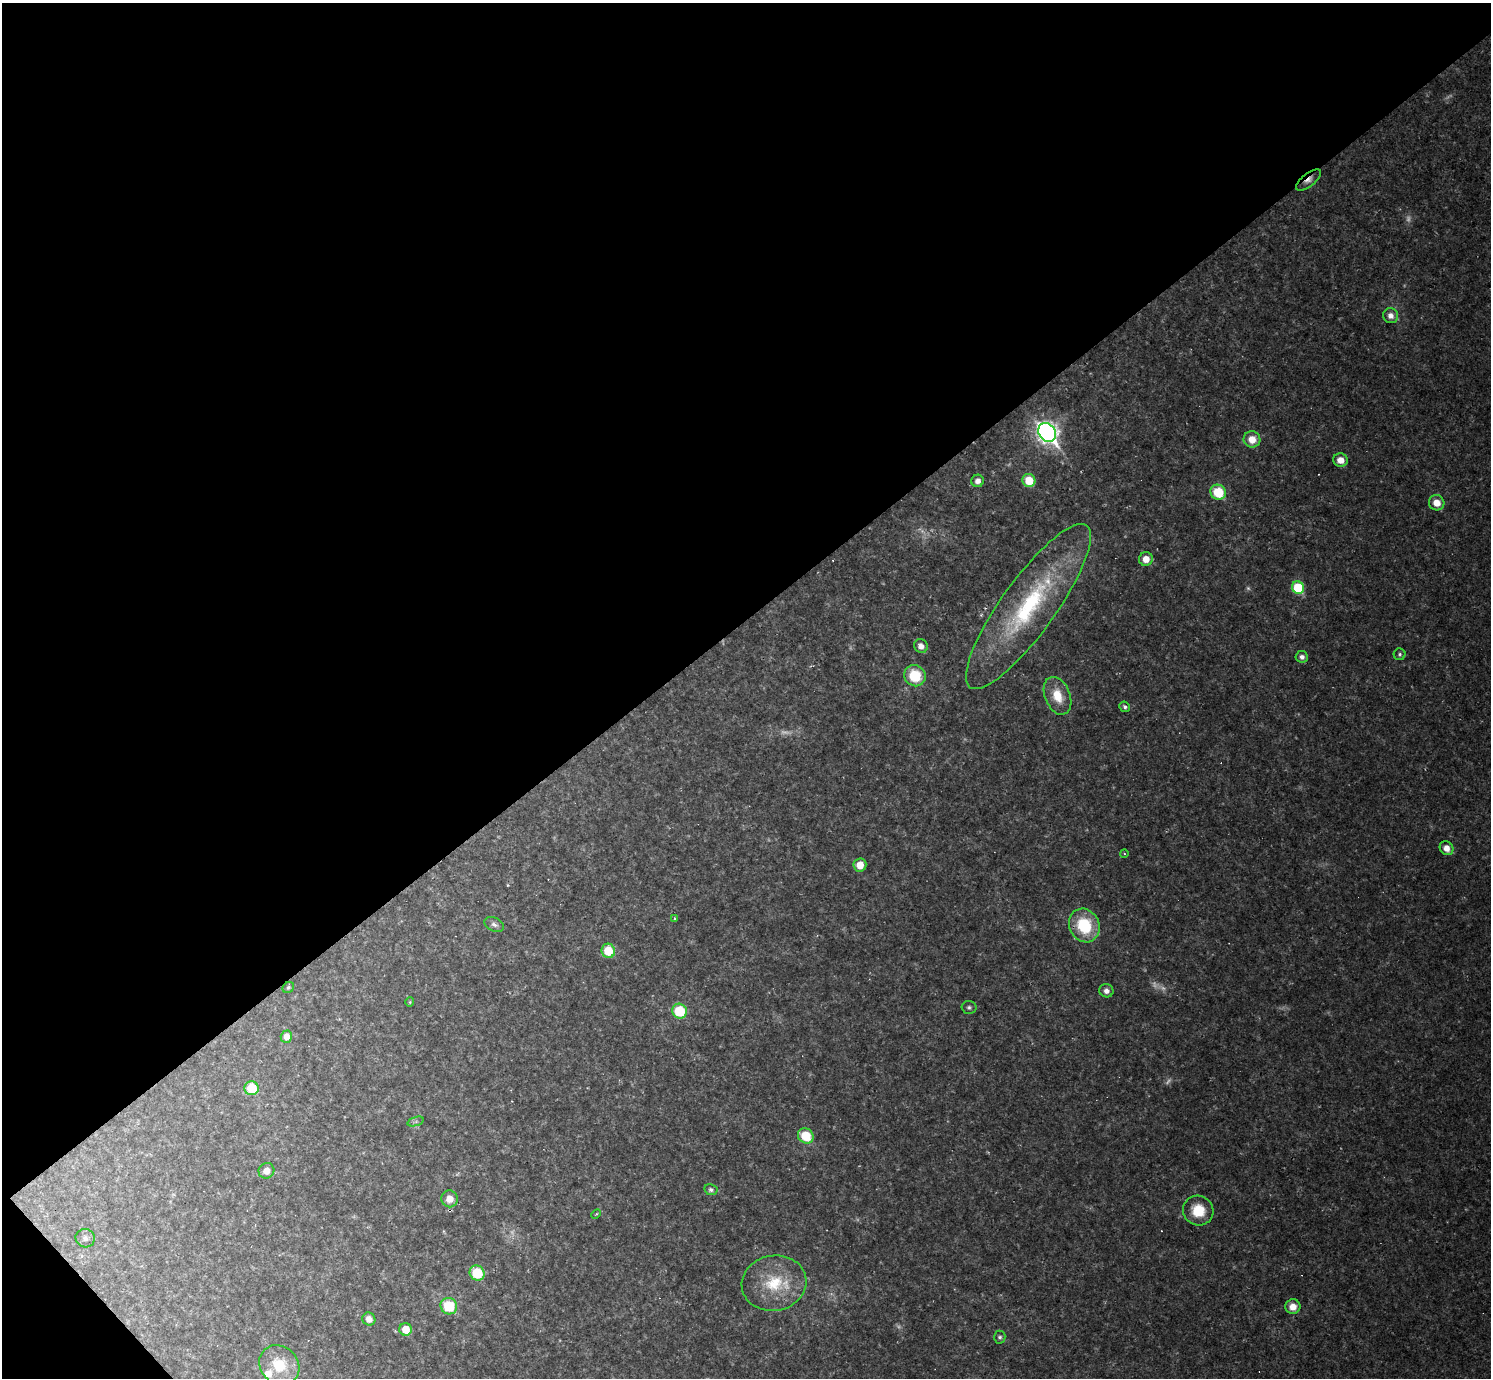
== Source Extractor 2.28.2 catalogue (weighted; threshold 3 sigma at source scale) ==
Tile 5 of 4 x 4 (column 1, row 2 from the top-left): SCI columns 1-1489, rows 3047-4422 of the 5956 x 5953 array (HDU 1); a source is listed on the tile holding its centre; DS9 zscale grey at full resolution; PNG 1493 x 1380 px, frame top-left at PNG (2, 3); each listed source drawn as its Kron ellipse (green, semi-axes under 4 px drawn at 4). Shown black and unused: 46% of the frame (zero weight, under 2 of 3 exposures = <1% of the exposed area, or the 3 px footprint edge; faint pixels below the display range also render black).
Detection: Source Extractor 2.28.2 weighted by HDU 2 'WHT'; one run over the whole footprint, this tile lists its part. Background 0.0519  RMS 0.0075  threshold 0.0336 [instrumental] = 3 sigma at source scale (4.5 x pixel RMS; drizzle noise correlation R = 1.50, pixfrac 1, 0.05/0.05 arcsec/px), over >= 5 px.
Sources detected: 67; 13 too faint to see at this stretch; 4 cosmic-ray / hot-pixel residue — neither listed nor drawn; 2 inside a brighter listed object's ellipse — not listed separately; the other 48 listed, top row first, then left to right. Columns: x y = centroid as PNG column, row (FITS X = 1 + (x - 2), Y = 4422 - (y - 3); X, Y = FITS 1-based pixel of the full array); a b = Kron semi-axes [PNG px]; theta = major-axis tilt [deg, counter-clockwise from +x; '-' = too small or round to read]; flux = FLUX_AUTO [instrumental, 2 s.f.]
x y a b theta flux
1309 180 15 6 39 5.1
1391 316 8 7 - 5.6
1047 432 10 8 -49 510
1252 439 8 8 - 11
1340 460 7 6 - 8.5
1029 480 7 6 - 21
978 481 6 6 - 5
1218 492 8 7 - 30
1437 503 8 7 - 10
1146 559 7 7 - 8.9
1298 587 6 6 - 49
1028 607 100 27 54 130
921 646 7 6 - 4.9
1400 654 6 6 - 1.6
1302 657 6 6 - 3.3
915 676 11 10 - 30
1058 696 20 12 -68 17
1125 707 5 5 - 2.1
1447 848 7 6 - 7.5
1124 853 4 3 - 0.72
860 865 6 6 - 10
675 918 3 3 - 2.2
494 924 10 6 -26 2.9
1084 925 17 15 -63 42
608 951 7 6 - 24
288 987 6 5 - 1.4
1106 991 7 6 - 4.4
410 1002 5 4 - 0.91
969 1007 7 6 - 2.1
680 1011 7 7 - 38
286 1037 6 5 - 7
252 1088 7 7 - 29
416 1121 8 3 19 1.5
806 1136 8 7 - 26
266 1171 8 7 - 6.3
711 1190 6 5 - 2.3
449 1199 8 8 - 8.9
1198 1211 15 14 - 22
596 1214 5 3 - 0.89
85 1238 9 9 - 3.1
477 1273 8 7 - 28
774 1283 32 27 9 41
449 1306 8 8 - 28
1293 1307 7 7 - 8.3
369 1319 7 6 - 7
406 1329 6 6 - 14
1000 1337 6 6 - 1.8
279 1365 21 18 -41 26
Overlapping masked pixels (flux is a lower limit): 1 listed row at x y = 1309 180